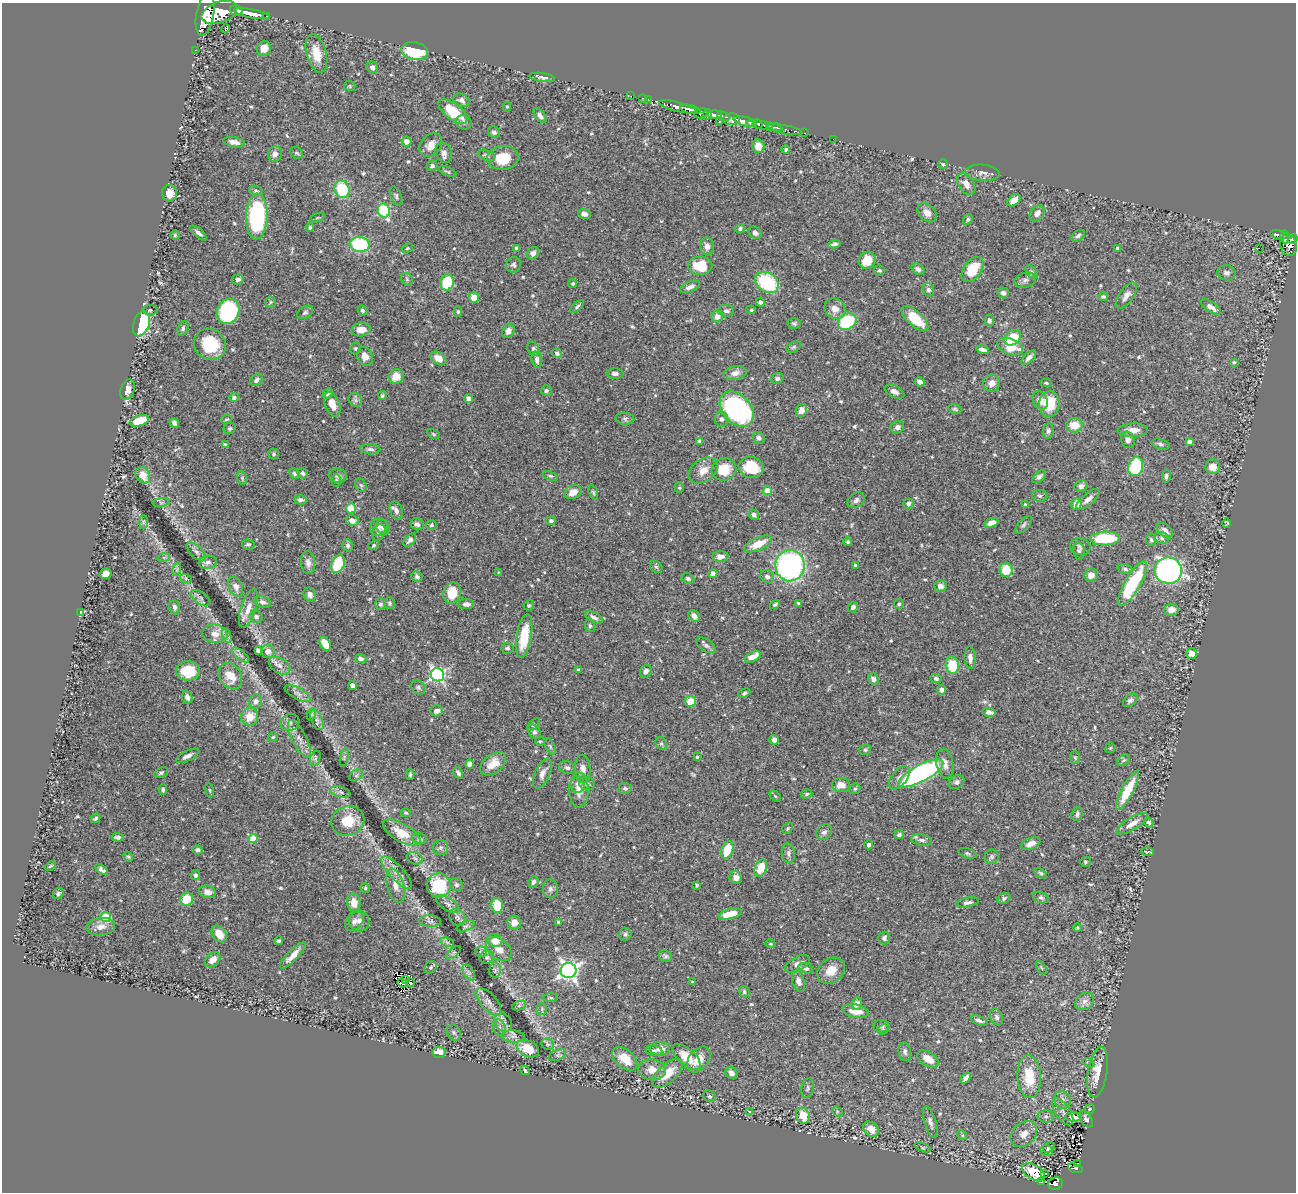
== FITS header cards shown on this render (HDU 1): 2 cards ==
NAXIS1  =                 1294
NAXIS2  =                 1190

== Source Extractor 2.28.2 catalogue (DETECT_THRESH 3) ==
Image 1294 x 1190 px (HDU 1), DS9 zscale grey, 1 PNG px = 1 image px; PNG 1298 x 1194 px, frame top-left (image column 1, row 1190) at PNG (2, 3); each listed source drawn as its Kron ellipse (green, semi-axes under 4 px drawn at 4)
Background 0.642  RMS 0.022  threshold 0.0649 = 3 sigma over >= 5 px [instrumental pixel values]
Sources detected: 629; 2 with non-positive FLUX_AUTO (blend fragments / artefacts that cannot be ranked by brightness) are neither listed nor drawn; of the other 627, the 500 brightest by FLUX_AUTO listed and drawn (127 fainter detections omitted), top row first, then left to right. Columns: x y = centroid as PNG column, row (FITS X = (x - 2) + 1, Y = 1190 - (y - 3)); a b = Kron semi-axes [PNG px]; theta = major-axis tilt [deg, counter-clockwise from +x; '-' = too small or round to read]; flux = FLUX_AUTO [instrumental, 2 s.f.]
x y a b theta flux
237 10 6 5 - 1000
219 13 18 10 20 4100
205 14 22 9 80 3700
252 14 18 4 -10 2300
266 16 3 2 - 87
225 29 4 3 - 110
264 48 7 7 - 14
195 50 2 2 - 5.8
415 51 14 8 -11 90
316 53 20 10 -75 27
372 67 6 5 - 6.4
542 77 13 4 -8 5
350 86 6 5 - 2
631 96 2 2 - 13
643 98 3 3 - 26
648 99 2 2 - 10
461 100 8 6 -26 6.3
507 107 5 4 - 1.9
678 107 19 4 -14 1800
690 109 10 4 -12 1200
453 111 17 8 -38 48
701 113 7 4 18 360
707 115 6 4 65 330
715 115 7 4 5 770
540 116 8 5 -53 5.3
724 116 7 3 -18 480
731 119 8 6 3 830
464 122 8 7 - 4.8
719 122 3 3 - 130
745 122 12 4 -14 2400
758 124 5 4 - 590
764 126 18 4 -10 730
769 126 3 3 - 250
777 128 5 3 - 220
785 130 18 3 -11 300
494 132 6 5 - 3.5
805 133 3 2 - 20
833 139 2 2 - 10
406 141 5 5 - 9.3
234 142 11 5 -11 8.6
431 145 13 10 49 13
758 146 7 6 - 11
786 149 4 4 - 2.5
297 153 6 5 - 3.3
444 153 10 8 -66 6.7
275 154 7 7 - 7.6
486 155 8 5 -23 3.8
503 158 15 12 5 41
943 164 5 5 - 1.9
432 166 6 5 - 2.8
448 172 9 3 -22 2.5
982 173 17 8 -4 9.1
966 184 12 7 -55 12
342 189 9 7 -67 63
256 191 7 4 -24 3.2
169 193 8 7 - 18
396 196 10 5 -68 3.4
1014 200 7 5 38 11
384 211 7 6 - 120
927 213 11 8 -45 11
1037 213 9 6 49 9.1
585 214 6 5 - 5.8
257 217 23 11 87 200
317 218 8 3 19 1.9
968 219 5 4 - 2.4
310 227 5 4 - 2.3
740 229 5 4 - 3.1
198 233 10 4 -41 5.2
755 233 7 5 -43 4.9
175 235 4 4 - 1.9
1278 235 8 4 -13 290
1078 236 7 4 34 3.8
1285 237 6 3 -88 260
1293 239 5 4 - 420
834 244 6 3 9 4
360 245 10 7 -6 120
1288 245 11 8 -77 830
707 246 9 7 -81 8.7
407 248 6 4 22 2
516 248 4 3 - 3.7
1117 248 4 3 - 2.4
1259 248 3 2 - 990
533 253 6 5 - 5.7
867 260 9 8 - 27
513 265 8 7 - 4
700 266 12 9 0 48
918 269 7 5 -32 4.5
879 270 6 5 - 2.4
972 270 14 8 54 45
1032 272 8 5 -51 2.8
1226 273 9 7 -9 5.4
238 279 6 5 - 3.8
407 279 7 5 -47 3
1025 280 11 7 15 5.9
447 282 8 6 75 62
767 282 12 9 -34 110
573 283 5 4 - 2.1
690 287 10 5 23 6.5
928 290 7 5 -72 4.3
1003 293 6 5 - 5
1126 296 15 7 55 9.6
1103 297 5 4 - 2.5
474 298 5 5 - 18
271 302 5 5 - 2.1
760 302 4 4 - 5.3
577 306 8 4 43 3.1
1211 307 11 5 -33 8.6
835 309 11 9 -42 13
150 310 8 5 2 2.8
362 310 5 4 - 2.7
751 310 5 4 - 2.1
228 311 13 11 65 170
458 311 5 4 - 2.2
726 311 8 6 -4 4.5
305 312 9 6 32 3.4
717 317 6 5 - 11
915 319 16 7 -42 54
989 320 6 5 - 4.2
847 322 10 7 32 90
794 323 7 5 4 2.7
141 324 13 8 72 140
183 328 7 5 70 3.6
361 330 10 6 11 17
508 331 8 6 60 7.8
1013 338 9 6 36 48
210 344 16 15 - 57
1010 346 13 8 -20 36
794 347 8 5 27 2.6
355 348 6 5 - 2
533 349 7 5 -60 3.4
983 350 6 3 -12 6.1
557 353 5 4 - 3.7
365 356 10 7 -63 10
438 358 8 6 -34 16
1029 358 9 4 46 5.9
537 360 8 5 -83 6.2
1234 362 4 4 - 2.7
615 373 8 5 -4 4.7
735 373 11 6 10 9.5
396 377 7 7 - 20
777 378 6 5 - 3.2
257 380 7 5 46 5
920 382 5 4 - 4.8
992 383 8 8 - 9.2
1046 383 6 4 -3 2.3
128 390 10 6 71 10
546 390 5 5 - 3.3
894 392 10 6 -26 6.7
328 393 6 4 49 3.8
382 396 4 4 - 2.5
234 397 5 4 - 4.7
468 399 5 4 - 5
355 400 7 6 - 4
1040 400 9 7 -62 9.3
332 404 13 7 -68 17
1049 404 13 10 85 48
737 409 20 14 -48 310
955 409 7 5 -20 2.5
801 410 6 5 - 11
226 419 6 3 8 1.9
625 419 9 6 -3 3.8
721 419 7 6 - 4.5
139 421 10 5 17 42
174 423 5 4 - 3.7
1074 425 8 7 - 26
897 427 7 6 - 5.3
230 428 6 5 - 2.8
1133 430 15 7 1 15
1048 431 8 5 84 3.8
434 434 7 4 -28 2.2
759 438 6 5 - 4.5
1128 440 8 6 -74 6.8
700 441 4 4 - 9
1190 442 4 4 - 9.3
1160 444 9 5 -16 4.2
225 445 4 3 - 3.9
370 449 10 5 -3 4.9
274 454 5 5 - 2.5
751 467 12 10 -21 55
1136 467 9 7 73 89
1213 467 7 7 - 13
724 469 12 11 - 37
703 470 16 11 35 16
294 473 6 4 -46 3
303 473 6 5 - 3
143 475 9 6 -56 19
338 476 9 7 -14 4.6
550 476 8 4 -23 2.3
1166 476 7 4 81 3.9
1039 477 8 5 42 4.5
242 478 7 5 -77 2.5
336 481 6 4 -90 2.4
361 485 7 5 -66 2.6
1081 486 7 5 27 5.5
679 488 5 4 - 2.2
768 491 4 4 - 26
573 492 9 6 27 14
593 492 7 4 -71 2.6
1039 496 8 5 -2 3.6
1088 499 14 6 40 9.8
300 500 6 4 -3 4.4
856 500 9 7 33 5.4
161 502 8 4 8 3.1
908 504 5 5 - 3.6
1076 504 6 5 - 15
1025 505 4 3 - 3
351 508 5 5 - 30
396 511 9 6 -71 6.9
754 515 5 4 - 4.5
352 521 6 5 - 8.7
551 521 5 4 - 3.6
143 522 7 4 90 3
991 523 7 4 20 13
1227 523 5 4 - 2
417 524 7 6 - 4.3
431 525 5 4 - 2.3
1023 525 11 5 48 3.9
379 527 9 8 - 5.7
383 527 8 6 -54 3.9
1165 531 9 6 -43 6.2
379 532 8 6 68 5.2
1105 538 15 7 2 75
1162 538 7 5 -19 3.6
410 540 8 5 48 4.5
1151 540 6 5 - 3.3
848 542 4 4 - 3.3
248 544 6 5 - 3
758 544 15 6 24 26
348 545 6 5 - 4.1
373 545 5 4 - 2
1080 547 10 8 -11 5.3
1079 551 8 6 -78 3.4
196 552 12 6 -45 6.3
164 557 6 4 18 2.3
720 557 8 5 4 8
208 562 9 6 9 7.1
308 563 11 7 -84 7.6
338 564 9 6 68 59
855 565 3 3 - 2.8
790 566 15 14 - 330
656 567 7 5 -41 2.6
177 569 7 4 72 2.9
1125 569 8 5 -16 3.3
1006 570 7 6 - 38
1168 570 14 13 - 520
499 573 3 3 - 2.2
106 574 6 5 - 11
713 574 4 4 - 11
1091 575 7 6 - 11
767 576 7 6 - 4.7
417 577 6 5 - 3.9
186 579 6 4 -20 2.3
688 579 7 5 -25 3.2
1132 584 25 7 59 120
940 586 6 5 - 8
236 587 10 6 -65 9.2
452 593 11 8 76 32
310 594 7 6 - 7.4
201 598 11 6 -36 4.7
263 602 8 5 -18 5
389 603 6 5 - 3.2
798 603 3 3 - 2.1
380 604 6 5 - 3.1
466 604 8 5 0 6.9
775 604 5 4 - 2.5
899 604 5 4 - 2.6
529 605 5 5 - 2.4
174 607 7 5 -76 4.1
853 607 5 5 - 4.3
248 608 20 7 72 15
1171 610 7 6 - 11
80 613 4 2 - 2.1
256 616 7 6 - 3.9
694 616 7 5 -47 7.3
594 617 10 5 -27 4.6
590 626 6 5 - 3.1
215 634 12 9 -5 13
227 636 7 4 -71 3.2
524 636 22 7 81 46
325 644 8 5 -63 26
706 645 11 6 -34 5.3
507 648 6 5 - 3.2
258 650 4 4 - 5
268 651 7 6 - 9.8
1192 653 5 5 - 10
241 655 10 3 -40 3.8
753 657 8 5 25 18
970 658 11 5 -88 7.5
361 659 6 4 -2 4.5
952 665 9 6 -83 46
280 666 12 7 -32 8.7
578 670 3 3 - 2.1
188 671 12 9 -1 36
646 671 6 5 - 6.2
437 675 7 6 - 330
231 676 14 10 -57 24
936 678 6 4 -24 3.4
873 679 5 5 - 5.6
353 686 4 4 - 12
418 687 8 6 -48 3.8
941 690 5 5 - 6.2
298 693 14 5 -28 6.9
744 693 6 3 25 2.5
187 697 6 5 - 5
1130 700 8 5 40 4.2
256 701 7 6 - 6.4
690 701 5 5 - 23
437 711 6 5 - 5.4
989 712 6 4 -12 7.1
312 714 6 4 71 2.4
250 717 9 8 - 22
317 720 11 5 -64 6
290 722 10 8 19 5.2
534 725 7 4 45 2.2
534 732 8 5 -60 4.5
273 737 5 5 - 2
299 739 20 7 -63 12
774 740 5 4 - 6.6
540 741 5 4 - 1.9
661 743 7 5 -53 2.6
550 746 9 4 -63 2.8
1110 748 5 5 - 1.9
865 750 6 5 - 2.9
188 756 12 5 26 7.2
344 757 9 4 78 2.8
697 757 4 4 - 1.9
1075 757 6 5 - 2.1
315 758 8 5 70 2.9
1124 760 7 5 39 2.7
470 764 4 4 - 12
493 764 15 9 39 21
945 764 15 8 -79 12
567 768 8 6 -22 4.9
583 769 14 7 -87 9.6
161 773 7 5 26 2.8
458 773 6 4 -59 4.2
921 773 25 8 28 320
410 774 5 3 - 2.2
542 774 16 7 67 9.9
356 775 7 5 32 3.1
899 778 13 7 52 8.7
957 782 8 6 30 4.8
578 784 8 7 - 6.1
587 784 8 6 -18 4.3
841 785 9 7 -2 14
625 788 6 5 - 3.3
855 789 6 5 - 2.1
163 790 5 3 - 2.7
210 790 7 4 -81 2.1
579 790 17 9 89 15
1127 791 22 6 62 44
340 792 10 5 -17 4.4
806 794 6 4 17 2.2
775 796 6 4 -44 2.1
406 813 5 3 - 1.9
1077 814 7 5 66 3.8
96 818 5 4 - 3.1
348 821 16 14 20 34
1149 823 5 4 - 2.5
1132 824 18 6 31 13
787 828 6 5 - 2.3
824 832 8 6 44 4.9
402 833 21 9 -30 32
899 835 4 4 - 3.3
118 837 6 3 -5 4.2
253 839 4 4 - 41
419 839 7 5 -16 3.9
922 840 10 5 -9 4.9
1031 844 10 5 20 12
869 845 4 4 - 5.6
441 848 8 7 - 4.1
198 850 5 4 - 4.3
727 850 9 5 69 40
1147 852 6 2 -4 1.9
789 853 10 6 -86 5.2
968 853 9 5 -17 3.1
128 857 5 4 - 2
992 857 7 7 - 3.6
415 858 8 6 -21 3.8
1085 862 5 5 - 2
50 866 5 3 - 1.9
761 868 9 6 67 31
101 870 7 4 -32 4.2
396 872 21 7 -47 14
1041 873 7 4 -31 2.9
195 875 5 5 - 4.1
736 877 6 6 - 8.8
533 882 6 5 - 3.5
439 885 12 11 - 72
456 885 6 6 - 3.7
697 885 4 3 - 1.9
395 886 17 8 -75 15
365 888 5 4 - 2.5
550 889 9 7 -88 5
207 892 8 6 -14 9.5
58 893 6 5 - 2.7
1004 898 7 5 31 3.1
1041 898 8 5 -22 3.1
187 899 6 6 - 33
968 902 11 4 10 5
354 903 9 7 -80 17
448 904 13 6 -33 6.2
497 905 8 5 -77 36
730 914 12 5 14 25
106 917 5 5 - 82
457 917 9 7 -44 4.8
354 921 11 7 47 7.3
359 921 11 9 -49 8.6
430 921 11 6 -2 4.2
558 922 4 4 - 1.9
514 923 7 6 - 12
466 926 9 5 26 3.6
101 927 14 8 7 11
1077 928 4 4 - 2
219 934 9 6 -54 17
625 934 6 6 - 3.2
884 938 6 6 - 4.3
279 941 4 3 - 3.2
495 941 8 6 -26 19
447 942 7 4 -18 3
770 944 5 4 - 2
499 949 14 10 -40 12
481 952 6 5 - 2.3
453 953 8 4 42 2
293 955 18 5 46 15
665 956 7 5 -40 3.1
487 957 7 6 - 3.3
213 960 9 6 42 13
797 964 13 7 28 8
431 967 7 5 45 2.9
806 968 7 5 -16 5
1041 968 8 3 -59 2.1
495 970 8 5 87 3.6
568 971 8 7 - 690
831 971 15 11 36 21
469 973 9 5 -58 3.9
406 980 3 2 - 2.6
798 981 11 6 -73 6.7
693 982 4 3 - 2
402 983 5 2 - 2.2
410 983 3 2 - 2.7
744 992 6 5 - 3
550 998 7 3 3 1.9
1085 1001 10 8 37 7.2
488 1002 17 8 -49 11
857 1004 6 5 - 7.3
519 1006 7 4 20 2.7
542 1009 6 5 - 2.4
856 1011 13 6 -10 16
997 1017 8 6 -65 4.7
979 1021 9 3 -23 3.5
503 1022 10 8 -50 7.1
881 1026 8 6 -2 4
499 1027 8 6 -73 4.8
883 1029 6 5 - 2.8
454 1033 8 6 -59 3.9
513 1036 11 6 -6 6.3
548 1044 6 5 - 3.1
528 1049 12 8 -25 25
660 1049 10 7 1 13
654 1051 8 5 -9 3.5
905 1051 9 6 -80 4.4
439 1052 6 5 - 18
557 1055 9 5 24 3.6
686 1057 17 8 -42 28
625 1059 15 9 -41 28
699 1059 14 9 52 22
928 1059 12 7 -31 16
1089 1063 6 4 -33 2.2
525 1070 5 3 - 3
652 1070 14 10 -5 16
1098 1072 25 9 80 28
667 1073 19 9 43 30
731 1073 6 5 - 7.4
1029 1077 21 12 -86 42
965 1078 6 4 50 6.5
808 1088 10 6 78 3.6
709 1096 6 5 - 3.2
1062 1100 9 8 - 8.2
1090 1109 5 4 - 2.1
749 1111 3 2 - 2.1
837 1111 6 4 -46 1.9
1063 1112 15 7 -56 8.5
803 1116 8 6 -70 24
1046 1117 8 6 -1 4
1074 1117 8 4 -2 9.4
1086 1119 9 5 -58 4.7
930 1122 16 6 -74 6.6
871 1129 8 6 -46 16
1024 1134 15 11 44 17
962 1135 5 4 - 2.1
923 1147 8 4 -21 2
1049 1147 6 5 - 4.2
1047 1151 6 5 - 4.3
1078 1163 3 2 - 14
1075 1168 7 4 -18 180
1034 1172 12 7 -32 34
1044 1174 3 2 - 4.6
1042 1182 4 2 - 3
1056 1184 7 6 - 110
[127 fainter detections neither listed nor drawn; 2 non-positive-flux detections neither listed nor drawn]